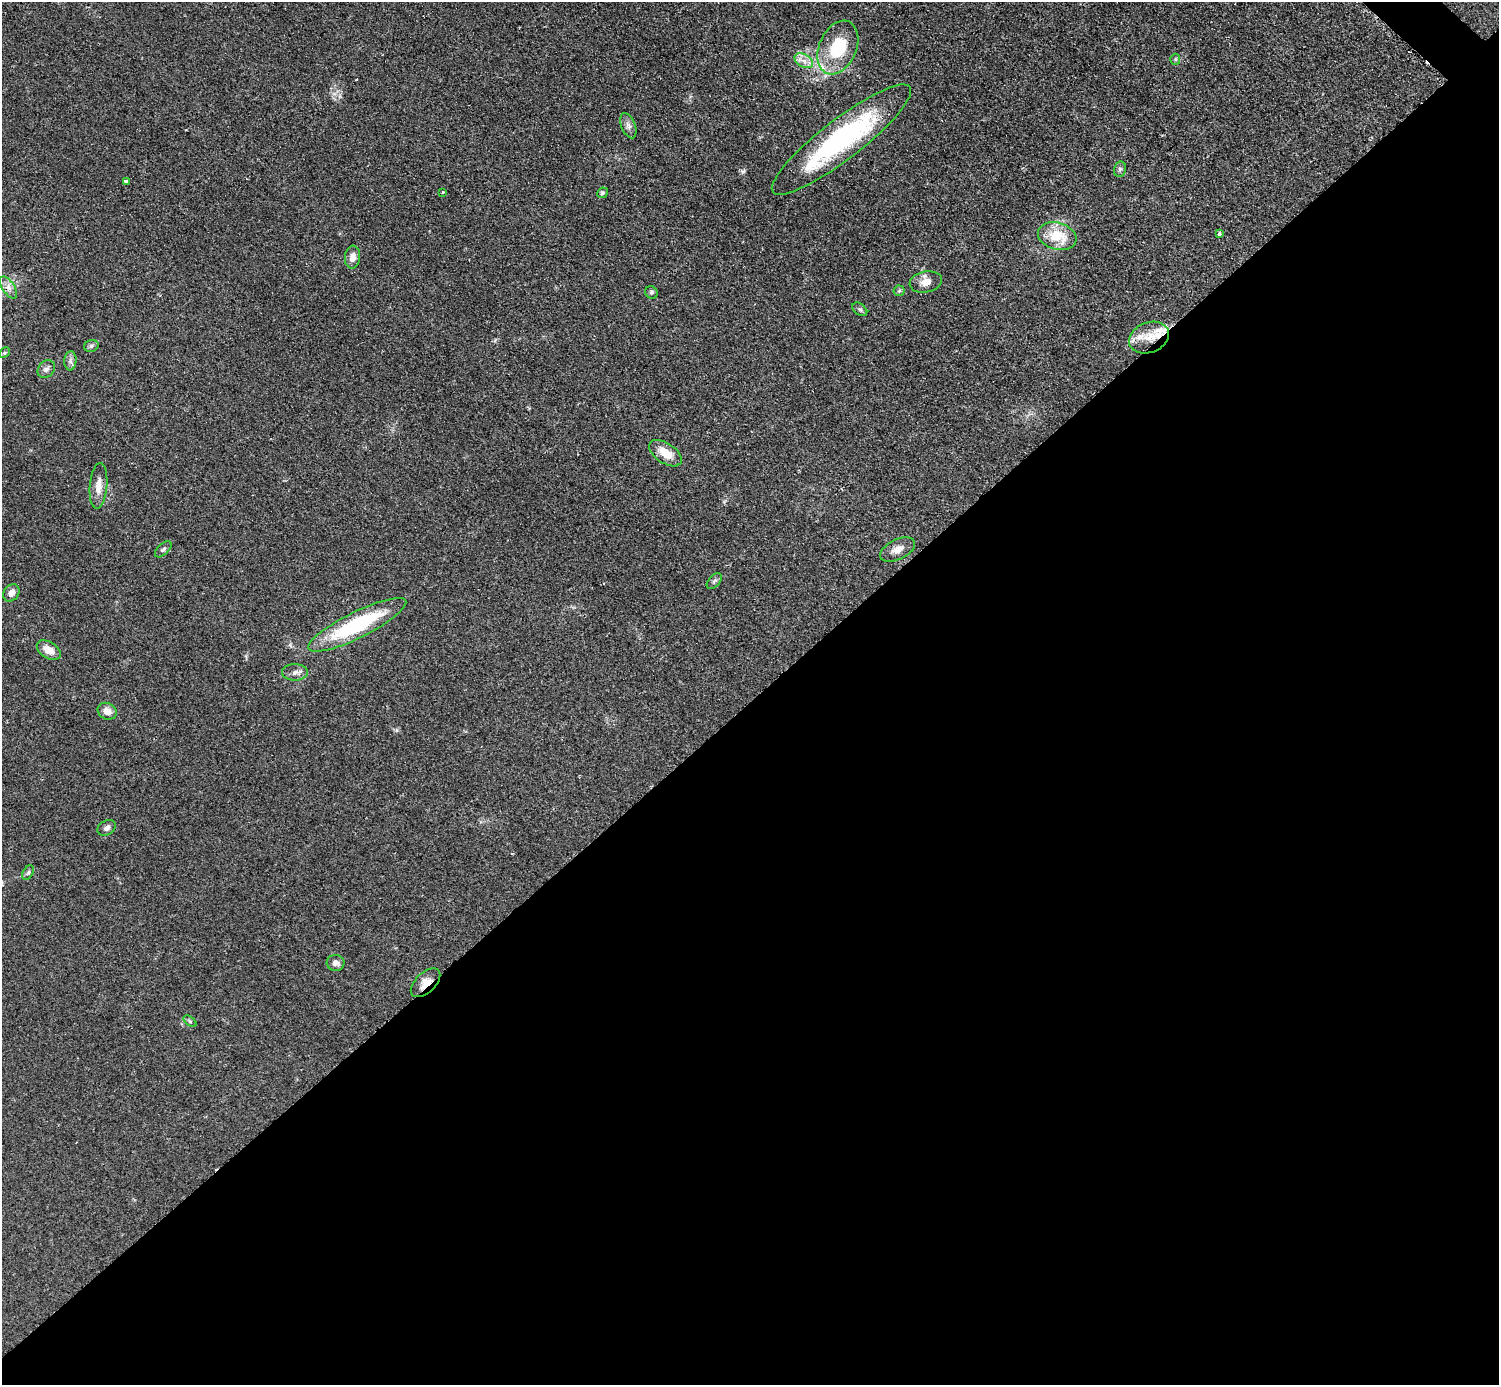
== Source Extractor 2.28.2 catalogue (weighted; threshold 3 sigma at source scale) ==
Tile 15 of 4 x 4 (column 3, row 4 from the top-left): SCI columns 2999-4495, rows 307-1689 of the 5993 x 5993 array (HDU 1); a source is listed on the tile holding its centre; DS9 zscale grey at full resolution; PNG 1501 x 1387 px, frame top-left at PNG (2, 2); each listed source drawn as its Kron ellipse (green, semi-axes under 4 px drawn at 4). Shown black and unused: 50% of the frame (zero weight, under 2 of 3 exposures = <1% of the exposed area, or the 3 px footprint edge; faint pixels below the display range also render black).
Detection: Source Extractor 2.28.2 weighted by HDU 2 'WHT'; one run over the whole footprint, this tile lists its part. Background 0.0509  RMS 0.0071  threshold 0.0321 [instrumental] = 3 sigma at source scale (4.5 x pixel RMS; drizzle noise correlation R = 1.50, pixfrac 1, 0.05/0.05 arcsec/px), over >= 5 px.
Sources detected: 43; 2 cosmic-ray / hot-pixel residue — neither listed nor drawn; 4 inside a brighter listed object's ellipse — not listed separately; the other 37 listed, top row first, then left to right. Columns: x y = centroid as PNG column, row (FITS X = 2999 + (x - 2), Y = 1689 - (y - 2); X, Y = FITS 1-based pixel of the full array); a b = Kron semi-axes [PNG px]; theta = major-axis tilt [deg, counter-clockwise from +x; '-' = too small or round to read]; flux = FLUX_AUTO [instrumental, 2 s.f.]
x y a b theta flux
838 47 28 18 66 37
1175 59 5 5 - 1
804 61 10 6 -30 4.4
628 126 13 7 -69 3.3
841 140 86 20 38 120
1120 169 8 6 76 1.7
126 182 4 3 - 3.5
443 192 3 3 - 1.1
602 193 6 5 - 1.2
1219 234 3 3 - 3.6
1057 236 20 13 -16 21
352 257 11 7 84 4.8
926 282 16 10 10 7
9 287 12 6 -56 4
899 291 5 5 - 1
651 292 6 6 - 1.5
860 309 8 5 -39 1.4
1149 338 21 15 21 13
91 346 7 5 17 1.7
4 353 6 4 45 0.98
70 361 9 6 86 2.4
46 369 10 7 46 2.9
665 453 18 10 -34 12
99 486 23 8 85 7.6
163 549 10 5 43 1.9
898 549 19 10 25 6.9
714 581 9 5 49 1.7
11 593 9 7 53 4.4
357 625 54 13 26 66
49 650 13 8 -33 9
295 672 13 8 0 3.7
107 711 10 8 -28 5.2
107 828 10 7 31 2.8
28 872 8 5 62 1.4
335 963 9 8 - 3.2
426 983 18 10 44 7.8
190 1021 7 4 -37 1.1
Overlapping masked pixels (flux is a lower limit): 1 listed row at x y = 426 983